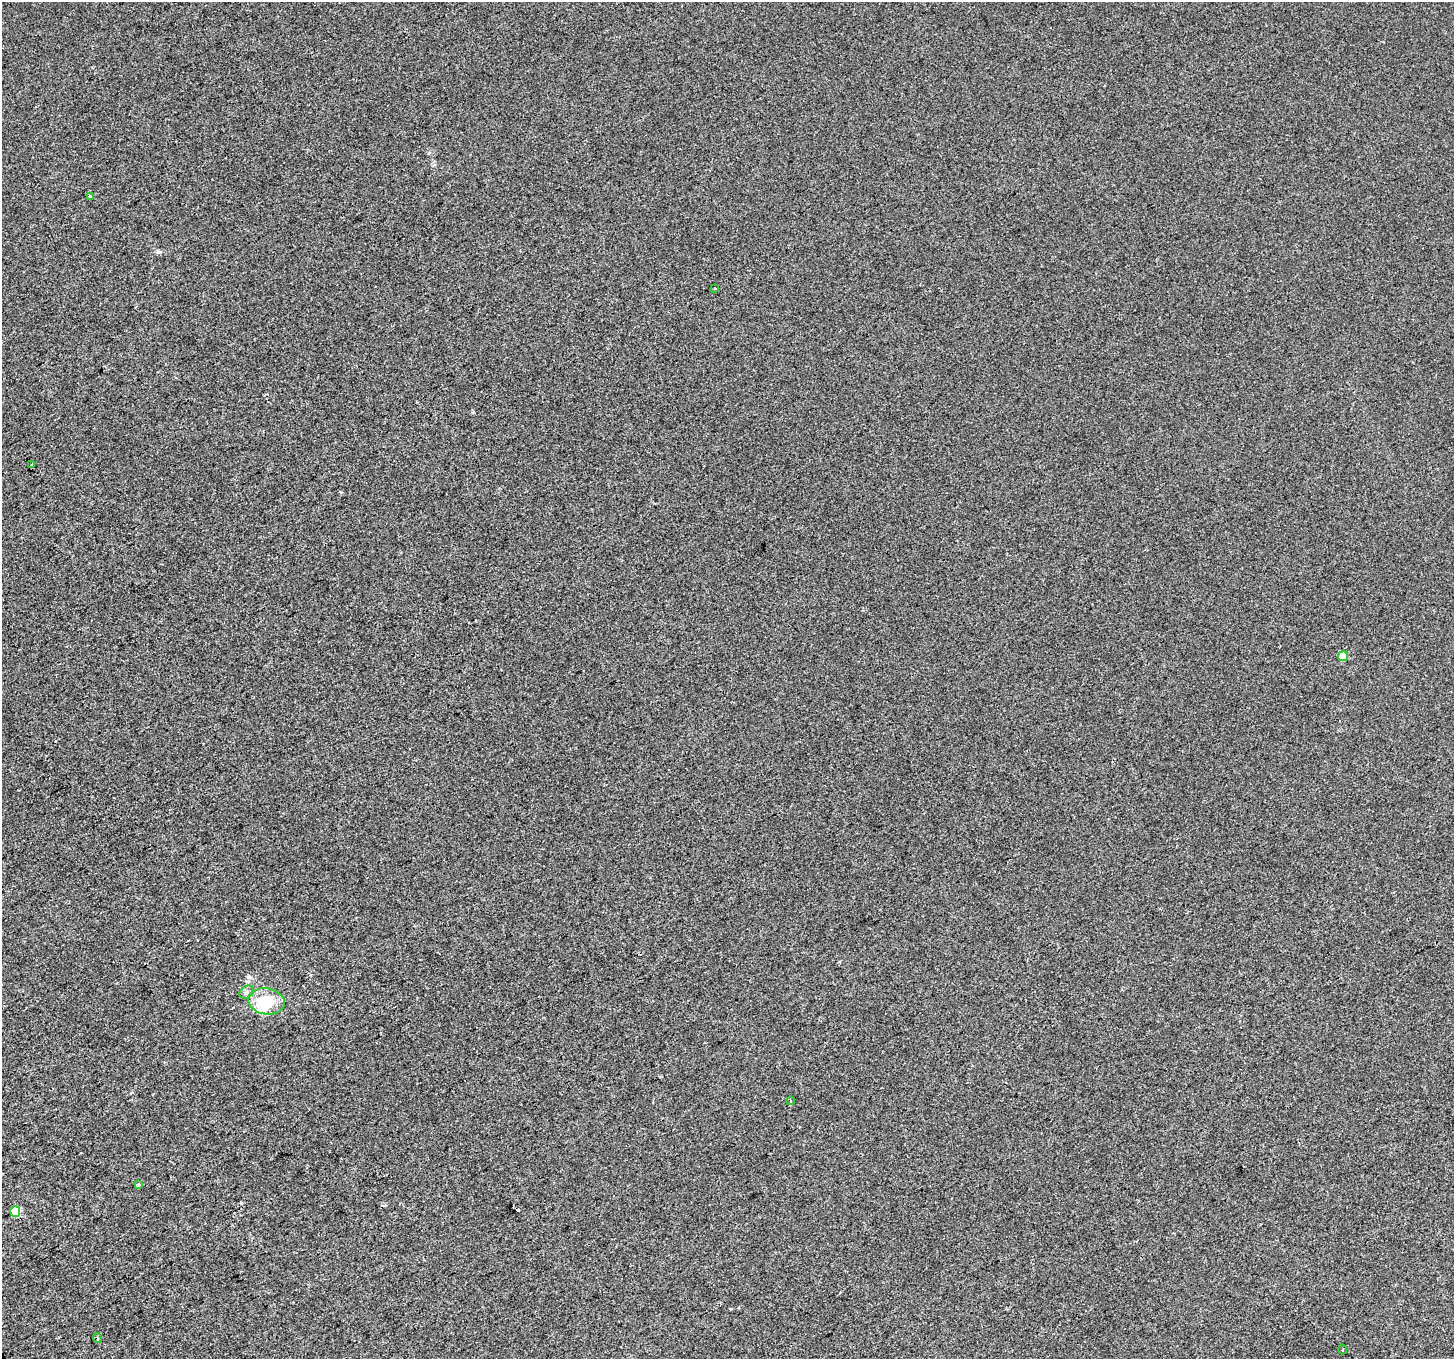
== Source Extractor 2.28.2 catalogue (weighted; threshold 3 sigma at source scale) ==
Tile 7 of 4 x 4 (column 3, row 2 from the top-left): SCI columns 2905-4356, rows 2880-4236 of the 5807 x 5697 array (HDU 1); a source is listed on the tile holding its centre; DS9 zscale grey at full resolution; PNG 1456 x 1361 px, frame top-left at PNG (2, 2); each listed source drawn as its Kron ellipse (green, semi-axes under 4 px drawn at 4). Shown black and unused: <1% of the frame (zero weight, under 2 of 3 exposures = <1% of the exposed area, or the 3 px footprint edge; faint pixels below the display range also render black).
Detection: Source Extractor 2.28.2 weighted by HDU 2 'WHT'; one run over the whole footprint, this tile lists its part. Background -2.33e-04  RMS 0.0055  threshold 0.0249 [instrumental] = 3 sigma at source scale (4.5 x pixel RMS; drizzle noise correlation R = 1.50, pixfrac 1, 0.0396/0.0396 arcsec/px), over >= 5 px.
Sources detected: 14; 1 inside a brighter object's white glare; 2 cosmic-ray / hot-pixel residue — neither listed nor drawn; the other 11 listed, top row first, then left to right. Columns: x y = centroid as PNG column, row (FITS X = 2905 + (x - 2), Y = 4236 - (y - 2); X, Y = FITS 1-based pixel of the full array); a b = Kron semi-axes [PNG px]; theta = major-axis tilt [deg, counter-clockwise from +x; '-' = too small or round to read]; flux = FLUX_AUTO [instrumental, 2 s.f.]
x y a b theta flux
90 196 3 2 - 1.9
715 288 3 2 - 0.84
32 464 3 2 - 1.2
1343 656 5 5 - 9.5
247 992 8 6 36 1.5
266 1001 18 13 -9 17
790 1101 4 3 - 0.43
138 1185 3 3 - 3.5
15 1211 5 5 - 19
98 1338 5 3 - 0.54
1342 1350 5 2 - 0.59
Unlisted compact peaks at least as high as the median listed source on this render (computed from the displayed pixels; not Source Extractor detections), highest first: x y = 158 252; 473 412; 731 1309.